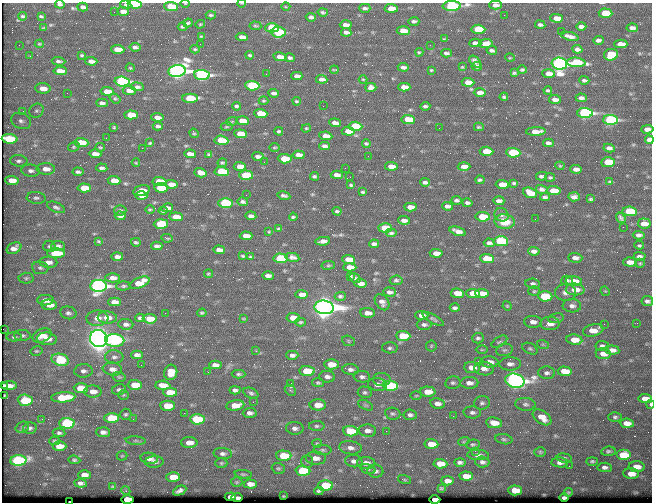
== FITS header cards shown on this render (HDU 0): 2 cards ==
NAXIS1  =                  650 / Width of table row in bytes
NAXIS2  =                  500 / Number of rows in table

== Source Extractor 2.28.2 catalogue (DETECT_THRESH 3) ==
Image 650 x 500 px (HDU 0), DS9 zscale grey, 1 PNG px = 1 image px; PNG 654 x 504 px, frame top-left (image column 1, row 500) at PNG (2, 3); each listed source drawn as its Kron ellipse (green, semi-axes under 4 px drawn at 4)
Background 360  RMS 1.2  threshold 3.69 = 3 sigma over >= 5 px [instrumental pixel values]
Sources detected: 508; of the 508, the 500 brightest by FLUX_AUTO listed and drawn (8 fainter detections omitted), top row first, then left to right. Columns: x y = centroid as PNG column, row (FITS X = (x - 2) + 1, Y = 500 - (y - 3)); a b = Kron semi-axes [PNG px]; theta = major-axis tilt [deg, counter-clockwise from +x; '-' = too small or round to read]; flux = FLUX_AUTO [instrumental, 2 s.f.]
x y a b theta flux
185 3 4 3 - 67
242 3 4 2 - 57
60 4 5 3 - 170
135 4 7 3 -2 3800
126 5 5 4 - 120
496 5 6 4 2 350
171 6 7 4 -6 2100
452 6 9 5 1 13000
83 7 5 3 - 240
286 7 4 3 - 68
365 8 5 3 - 210
391 8 6 4 -3 940
123 11 6 4 -4 420
114 12 2 2 - 40
323 12 5 3 - 160
605 13 7 4 -3 1900
211 15 5 3 - 140
504 15 2 2 - 59
23 16 4 3 - 110
41 16 4 2 - 100
311 17 5 3 - 250
557 18 6 4 -2 790
414 21 5 3 - 210
188 23 5 3 - 150
200 24 5 3 - 91
540 24 5 3 - 200
346 25 6 4 -2 410
255 26 6 4 -3 120
581 26 5 3 - 280
182 27 4 3 - 140
43 28 4 2 - 65
272 28 7 4 -1 4800
632 28 5 3 - 290
478 29 7 4 -3 4000
403 31 6 4 -4 930
561 31 2 2 - 37
278 32 7 5 -5 5400
346 32 5 4 - 280
201 36 4 2 - 92
570 36 9 3 -14 390
242 37 6 4 -5 410
444 39 3 2 - 79
598 40 5 3 - 240
475 43 6 4 -1 370
486 43 7 4 5 800
39 44 4 3 - 97
200 44 2 2 - 39
621 44 6 4 0 730
19 45 3 2 - 66
430 45 2 2 - 120
135 47 5 3 - 220
118 49 7 4 -4 1000
195 49 5 3 - 120
577 49 5 4 - 260
492 50 5 3 - 210
419 52 4 2 - 98
446 53 5 3 - 220
82 55 4 2 - 110
250 55 4 3 - 140
611 55 7 5 13 2700
30 56 2 2 - 47
280 57 7 4 -10 630
290 58 5 3 - 180
510 58 5 3 - 70
58 61 7 4 -4 220
91 61 6 4 -3 400
475 62 7 4 -46 320
576 62 9 5 -3 4400
559 64 8 6 -4 56000
477 66 5 4 - 260
403 67 5 3 - 240
462 67 3 3 - 81
130 68 4 3 - 69
334 70 4 2 - 72
431 70 3 3 - 88
522 70 4 3 - 140
60 71 6 4 -3 870
177 71 9 6 7 65000
515 72 4 3 - 190
549 73 6 4 -2 520
266 74 2 2 - 56
202 75 8 5 -5 21000
297 76 5 4 - 360
322 79 6 4 -7 310
363 79 4 3 - 74
584 80 5 3 - 190
122 81 7 5 -3 19000
468 82 6 4 -3 630
252 86 7 4 -4 6000
137 87 6 4 -8 220
371 87 5 4 - 370
404 87 6 4 -2 740
43 88 8 5 -5 760
548 90 4 3 - 140
107 91 7 4 -10 990
129 91 6 4 -6 490
480 92 6 4 0 430
67 93 2 2 - 60
274 93 5 4 - 280
504 97 4 3 - 120
115 98 6 4 -38 120
190 98 8 4 0 3600
581 98 5 3 - 240
555 99 6 4 -5 370
263 101 5 3 - 100
297 101 4 3 - 110
102 103 6 3 -3 250
237 106 4 3 - 170
323 106 2 2 - 120
425 106 5 3 - 170
23 111 4 3 - 130
36 111 7 6 - 220
261 113 6 4 -4 1700
585 113 7 5 -3 22000
131 115 7 4 -3 1800
157 117 6 4 -6 470
408 119 7 4 -4 1800
611 120 7 5 -2 13000
21 121 10 8 -22 420
232 121 6 3 20 95
242 121 6 4 -5 890
335 123 6 4 -6 330
158 126 5 3 - 230
355 126 7 4 -3 3900
114 127 4 3 - 95
227 127 6 3 9 87
479 127 5 3 - 100
306 128 5 3 - 92
439 128 2 2 - 57
647 129 6 4 1 380
279 131 4 3 - 130
348 131 6 4 -4 720
536 132 10 4 2 700
194 133 5 4 - 100
240 134 6 4 -5 1400
326 136 6 4 -6 650
106 138 3 2 - 73
10 139 8 5 -4 3500
221 140 7 4 -4 2300
649 140 4 4 - 470
81 142 7 4 -6 1400
150 143 3 3 - 82
366 143 4 3 - 120
548 143 5 3 - 240
325 146 5 4 - 280
74 147 6 4 19 120
100 147 5 3 - 97
274 147 5 3 - 90
142 148 2 2 - 650
609 148 6 4 -9 310
486 151 7 4 -4 1700
513 153 7 5 -6 5000
95 154 6 4 -2 490
190 154 6 4 -4 500
209 154 3 3 - 94
299 155 6 4 -5 480
258 156 5 3 - 280
368 156 2 2 - 40
285 159 7 4 -4 2300
19 161 9 5 -4 270
264 162 2 2 - 44
608 162 7 5 3 3400
136 163 4 3 - 73
222 163 5 4 - 120
240 166 6 4 -1 680
391 166 6 4 -7 580
464 166 6 4 -1 480
560 166 4 4 - 82
102 168 5 3 - 240
345 168 2 2 - 56
46 169 9 6 -4 690
576 169 6 4 -4 400
31 171 9 6 -6 300
222 171 7 4 -4 3500
78 172 5 3 - 190
200 173 6 4 -14 560
246 175 7 4 -3 3200
337 175 6 4 -1 350
314 176 4 3 - 150
542 176 5 3 - 210
350 177 2 2 - 38
550 177 5 3 - 130
12 180 7 4 -4 760
114 180 6 4 -5 820
480 180 4 3 - 150
159 182 7 4 -4 1900
425 182 5 3 - 220
610 182 4 3 - 110
514 183 4 3 - 150
171 184 6 4 -5 600
502 184 6 4 -3 1100
351 185 4 3 - 110
84 188 7 4 -4 1700
161 188 7 4 -5 3700
542 189 6 4 -16 250
142 191 8 5 14 1200
554 191 7 4 -5 1900
362 192 4 3 - 120
530 193 7 5 -20 1000
246 195 2 2 - 73
141 196 6 3 -3 410
284 196 6 3 -12 190
545 197 5 3 - 190
574 197 6 4 -5 330
36 198 9 6 -4 230
591 199 4 3 - 100
457 200 5 3 - 170
499 201 5 4 - 310
243 202 5 4 - 190
225 203 7 5 -3 6800
467 203 5 3 - 200
447 206 5 4 - 330
56 207 9 5 -23 210
410 207 6 4 -3 650
167 208 6 4 10 360
150 209 5 2 - 96
120 210 6 5 - 140
163 211 4 3 - 110
337 211 4 3 - 140
630 211 7 5 -4 5400
501 215 7 6 - 250
120 216 5 4 - 340
251 216 5 4 - 270
176 217 7 4 -4 1200
293 217 4 3 - 120
483 217 7 4 -6 3000
621 218 5 3 - 170
535 219 2 2 - 64
404 220 6 4 -5 380
505 222 10 7 -8 1200
161 224 7 5 2 2600
644 224 6 5 - 710
623 227 2 2 - 240
385 228 7 4 -4 2700
278 229 3 2 - 96
458 231 8 4 -18 490
269 232 3 3 - 77
391 233 6 3 0 150
639 235 6 4 -6 250
246 236 6 4 -2 570
167 238 5 2 - 120
98 241 4 3 - 94
323 241 7 4 8 380
501 241 7 5 -3 7600
136 242 4 3 - 130
489 243 5 3 - 240
374 244 5 4 - 230
639 245 5 3 - 150
49 246 6 5 - 170
58 246 7 5 -4 270
157 246 6 3 0 240
14 248 8 5 26 550
219 250 6 4 -4 370
534 251 6 4 -4 330
56 253 9 4 1 1900
436 253 6 4 -5 630
243 256 4 2 - 110
640 256 6 4 -2 250
117 257 6 4 6 370
250 257 3 3 - 93
292 257 7 4 -10 250
280 258 7 5 -4 6100
487 258 7 4 -4 2500
575 258 7 5 -2 400
349 259 6 4 -5 910
48 262 9 5 -1 480
630 262 7 4 -3 630
640 263 5 4 - 110
328 265 7 3 8 90
350 267 6 4 -3 670
40 268 8 6 -6 220
208 274 4 3 - 94
268 276 5 4 - 320
351 277 4 3 - 110
26 278 7 5 1 170
113 278 7 4 2 430
355 278 6 4 -36 180
396 280 6 4 7 160
567 280 6 5 - 180
574 281 8 5 -4 1400
140 283 10 5 23 1800
361 283 6 4 -4 430
533 284 7 5 -8 250
98 286 8 6 0 35000
124 286 7 4 0 150
575 290 9 6 -2 1000
534 291 6 5 - 120
605 291 5 4 - 75
389 292 6 4 -4 280
566 292 10 8 1 500
457 293 7 4 -7 970
473 293 7 4 -3 1800
482 293 7 4 -2 790
302 294 6 4 -3 510
340 296 6 4 3 180
545 296 7 5 -5 3800
45 300 8 5 -3 540
647 301 6 5 - 260
114 302 6 4 -1 510
382 302 9 6 -54 400
49 305 8 5 -4 770
507 306 5 4 - 86
572 306 9 6 -4 360
324 307 10 7 -7 130000
455 308 5 3 - 180
68 313 8 6 -13 250
165 313 2 2 - 65
202 313 4 2 - 110
368 313 7 4 -5 610
422 315 6 4 -3 440
107 317 9 6 -2 800
97 318 11 8 3 640
140 318 5 4 - 190
243 318 3 2 - 65
293 318 7 4 -6 1200
556 318 8 5 9 160
150 319 7 4 -5 1300
433 319 12 4 -30 190
300 322 5 4 - 130
533 322 9 6 -3 410
637 323 2 2 - 45
126 324 7 5 -5 300
550 324 9 6 -1 640
604 324 2 2 - 340
424 325 7 5 -1 240
3 329 2 2 - 38
593 330 10 6 12 960
22 335 8 5 -1 200
42 335 10 6 25 760
403 336 7 5 -3 3000
14 337 8 4 0 190
478 338 6 5 - 180
47 339 10 6 -5 740
99 339 9 8 - 170000
115 340 9 6 -3 8300
574 340 8 5 -8 1400
348 341 6 5 - 130
499 342 9 4 32 210
543 345 6 4 -19 120
431 346 5 5 - 120
602 346 7 5 -7 230
390 348 8 5 -2 200
530 349 8 5 -28 160
482 350 6 4 -1 110
504 350 8 6 14 230
612 350 7 4 -6 460
36 351 6 4 12 120
256 351 3 3 - 84
603 354 8 5 -6 660
137 355 6 4 -1 360
292 355 6 4 0 280
114 357 9 6 -5 300
60 360 9 6 -15 3600
478 361 2 2 - 180
489 362 9 5 -4 660
331 364 7 5 -2 1200
510 364 11 6 1 440
141 365 2 2 - 81
215 365 6 4 -2 420
472 368 8 5 -6 950
112 369 10 6 -7 490
351 369 8 5 -6 290
484 369 10 7 -7 520
83 371 9 7 2 330
307 371 7 5 -4 2700
565 371 7 5 -5 1400
171 372 7 6 - 1100
208 372 3 2 - 76
547 373 8 6 -3 280
238 374 7 4 0 160
119 377 7 4 -14 120
327 377 8 5 -5 370
362 377 8 5 -6 300
382 379 9 6 -1 240
515 381 10 7 -13 58000
291 383 4 4 - 120
318 383 6 4 -8 140
453 383 8 6 11 210
469 383 9 6 0 470
377 384 9 6 -7 470
135 385 7 5 -2 1600
163 385 7 4 -4 810
4 386 3 2 - 210
9 386 8 4 2 500
391 386 7 5 -3 8900
81 388 7 5 -3 2100
119 390 7 5 12 210
235 390 5 4 - 250
290 390 6 4 -44 160
93 391 9 6 -1 700
170 392 7 4 -1 1700
365 392 7 5 -13 190
428 392 7 5 -1 1200
251 393 8 5 -25 200
5 395 3 2 - 80
123 395 5 4 - 100
416 396 5 3 - 87
63 397 12 5 4 2800
645 398 7 4 -4 700
25 400 7 5 -6 4200
253 402 3 2 - 78
437 403 7 5 -9 470
482 403 8 6 11 230
525 404 10 6 -6 280
650 404 4 2 - 180
235 405 9 5 8 1400
318 405 8 5 -1 1100
365 405 8 4 -26 140
167 406 7 5 -1 1700
472 412 9 6 -5 280
184 413 3 2 - 100
250 413 7 5 2 350
126 414 6 5 - 150
393 414 8 6 -9 180
410 415 7 5 -5 240
453 416 3 2 - 81
542 417 10 6 -36 990
615 417 6 5 - 170
112 418 7 5 0 3000
42 419 3 2 - 160
133 419 2 2 - 170
197 419 7 5 -4 5400
67 423 7 5 -1 7600
494 423 8 5 -8 1100
627 423 7 4 -5 690
317 426 8 5 0 180
22 427 7 5 20 160
30 428 7 5 13 190
295 428 9 6 -5 340
350 431 7 5 -7 2100
367 431 9 6 -4 440
386 431 2 2 - 430
103 432 7 5 -4 340
59 433 6 4 -6 180
504 439 9 5 -12 180
54 441 5 4 - 120
136 441 10 4 -4 180
464 441 6 3 20 94
189 443 8 5 -1 780
317 443 5 4 - 110
431 444 7 5 -5 1300
473 444 7 5 6 140
59 446 7 5 -1 910
351 448 11 6 -6 430
322 450 9 5 -1 180
475 451 2 2 - 280
608 451 7 4 6 170
540 452 6 5 - 120
223 454 9 5 -4 280
478 455 11 5 -2 320
624 455 7 5 0 2700
122 456 5 5 - 100
284 456 7 5 -2 2600
149 458 9 5 -9 460
316 458 10 6 -4 630
564 458 7 4 -8 170
18 460 8 5 3 16000
74 460 6 4 -6 120
354 461 9 6 -7 350
592 461 6 4 0 140
154 462 9 6 3 290
307 462 6 5 - 150
460 462 6 3 -1 230
482 462 7 5 -4 230
560 462 8 5 -4 340
221 463 6 5 - 140
366 463 9 6 -2 560
440 464 7 4 -5 980
569 466 2 2 - 39
605 467 7 4 -5 260
637 467 8 5 -4 840
278 468 7 5 -21 130
368 469 8 4 -15 150
303 471 7 5 -4 5000
375 471 8 6 -7 290
243 474 9 4 -6 150
631 474 8 5 -4 890
84 475 6 4 1 490
466 476 7 4 -4 900
173 477 7 5 -2 1100
404 480 7 3 -19 89
447 481 6 4 -4 500
237 482 6 5 - 110
80 483 6 4 -6 270
250 484 6 4 -2 520
325 485 7 5 -1 4100
113 487 4 3 - 110
441 488 3 3 - 96
515 490 7 5 -5 1200
126 491 4 3 - 92
180 491 7 4 26 270
319 491 4 3 - 160
569 492 4 2 - 110
283 496 3 2 - 59
230 497 5 4 - 400
237 497 6 3 -1 170
564 497 5 3 - 150
127 499 6 4 1 3600
435 499 5 3 - 790
70 501 2 2 - 85
At the frame edge (FLAGS 8, measured only in part): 12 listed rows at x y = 185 3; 242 3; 60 4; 135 4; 496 5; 171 6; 452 6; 647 129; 649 140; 650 404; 127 499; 70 501
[8 fainter detections neither listed nor drawn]